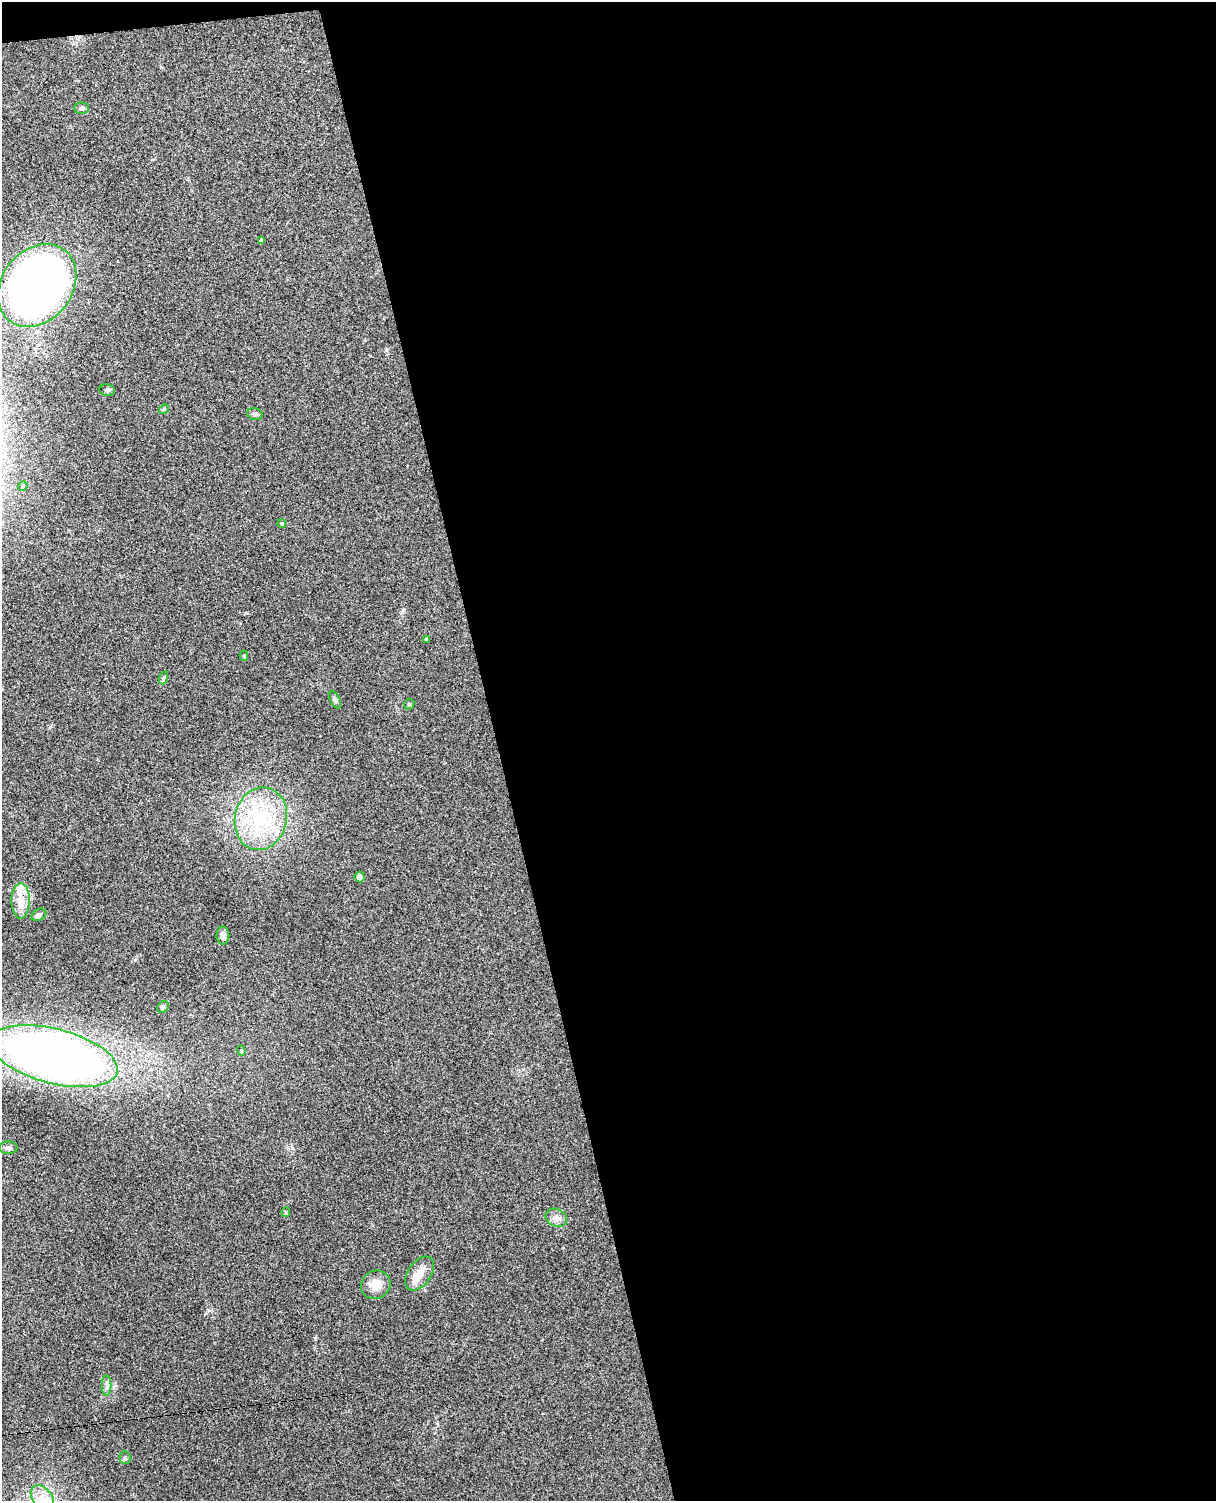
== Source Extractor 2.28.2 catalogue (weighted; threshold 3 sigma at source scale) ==
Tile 4 of 4 x 3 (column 4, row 1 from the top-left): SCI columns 3699-4912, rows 3148-4646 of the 4968 x 4909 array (HDU 1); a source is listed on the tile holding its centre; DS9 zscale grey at full resolution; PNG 1218 x 1503 px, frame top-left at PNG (2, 2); each listed source drawn as its Kron ellipse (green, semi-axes under 4 px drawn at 4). Shown black and unused: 60% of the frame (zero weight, under 3 of 4 exposures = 5% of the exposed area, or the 3 px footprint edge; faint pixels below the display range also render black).
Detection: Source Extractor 2.28.2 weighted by HDU 2 'WHT'; one run over the whole footprint, this tile lists its part. Background 0.0696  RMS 0.0075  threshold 0.0337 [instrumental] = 3 sigma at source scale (4.5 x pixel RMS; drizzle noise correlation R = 1.50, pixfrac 1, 0.05/0.05 arcsec/px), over >= 5 px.
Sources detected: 34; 5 inside a brighter listed object's ellipse — not listed separately; the other 29 listed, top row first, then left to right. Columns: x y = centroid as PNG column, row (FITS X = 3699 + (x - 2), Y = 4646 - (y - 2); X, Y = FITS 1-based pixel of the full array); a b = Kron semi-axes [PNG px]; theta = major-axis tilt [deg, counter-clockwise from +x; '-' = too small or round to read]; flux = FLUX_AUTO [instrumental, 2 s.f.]
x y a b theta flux
82 108 7 5 -1 1.6
261 240 4 4 - 1.2
37 285 45 35 51 470
107 390 8 6 -9 1.7
164 409 5 4 - 1
255 414 8 5 -16 1.7
23 486 5 4 - 0.98
282 523 4 4 - 1.2
426 639 3 3 - 0.78
244 656 5 4 - 0.86
163 678 7 4 70 1.1
335 700 9 5 -63 1.7
409 704 5 5 - 0.95
261 819 31 26 77 52
360 877 5 5 - 4.4
21 901 17 9 89 8.7
39 915 8 5 32 1.9
223 936 9 6 -89 3.9
163 1007 6 5 - 1.3
241 1051 5 4 - 0.91
54 1056 65 27 -14 680
8 1148 9 6 2 2.5
286 1212 5 4 - 1.1
556 1218 11 8 -27 3.9
420 1273 19 11 55 9.5
376 1285 15 14 - 9.6
107 1386 10 4 -90 2.3
125 1457 6 5 - 1.3
42 1498 15 10 -55 9.2
Isophote crosses this tile's border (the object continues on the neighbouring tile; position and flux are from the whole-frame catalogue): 1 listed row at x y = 42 1498
Unlisted compact peaks at least as high as the median listed source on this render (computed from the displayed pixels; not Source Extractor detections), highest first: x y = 292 1148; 315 1338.